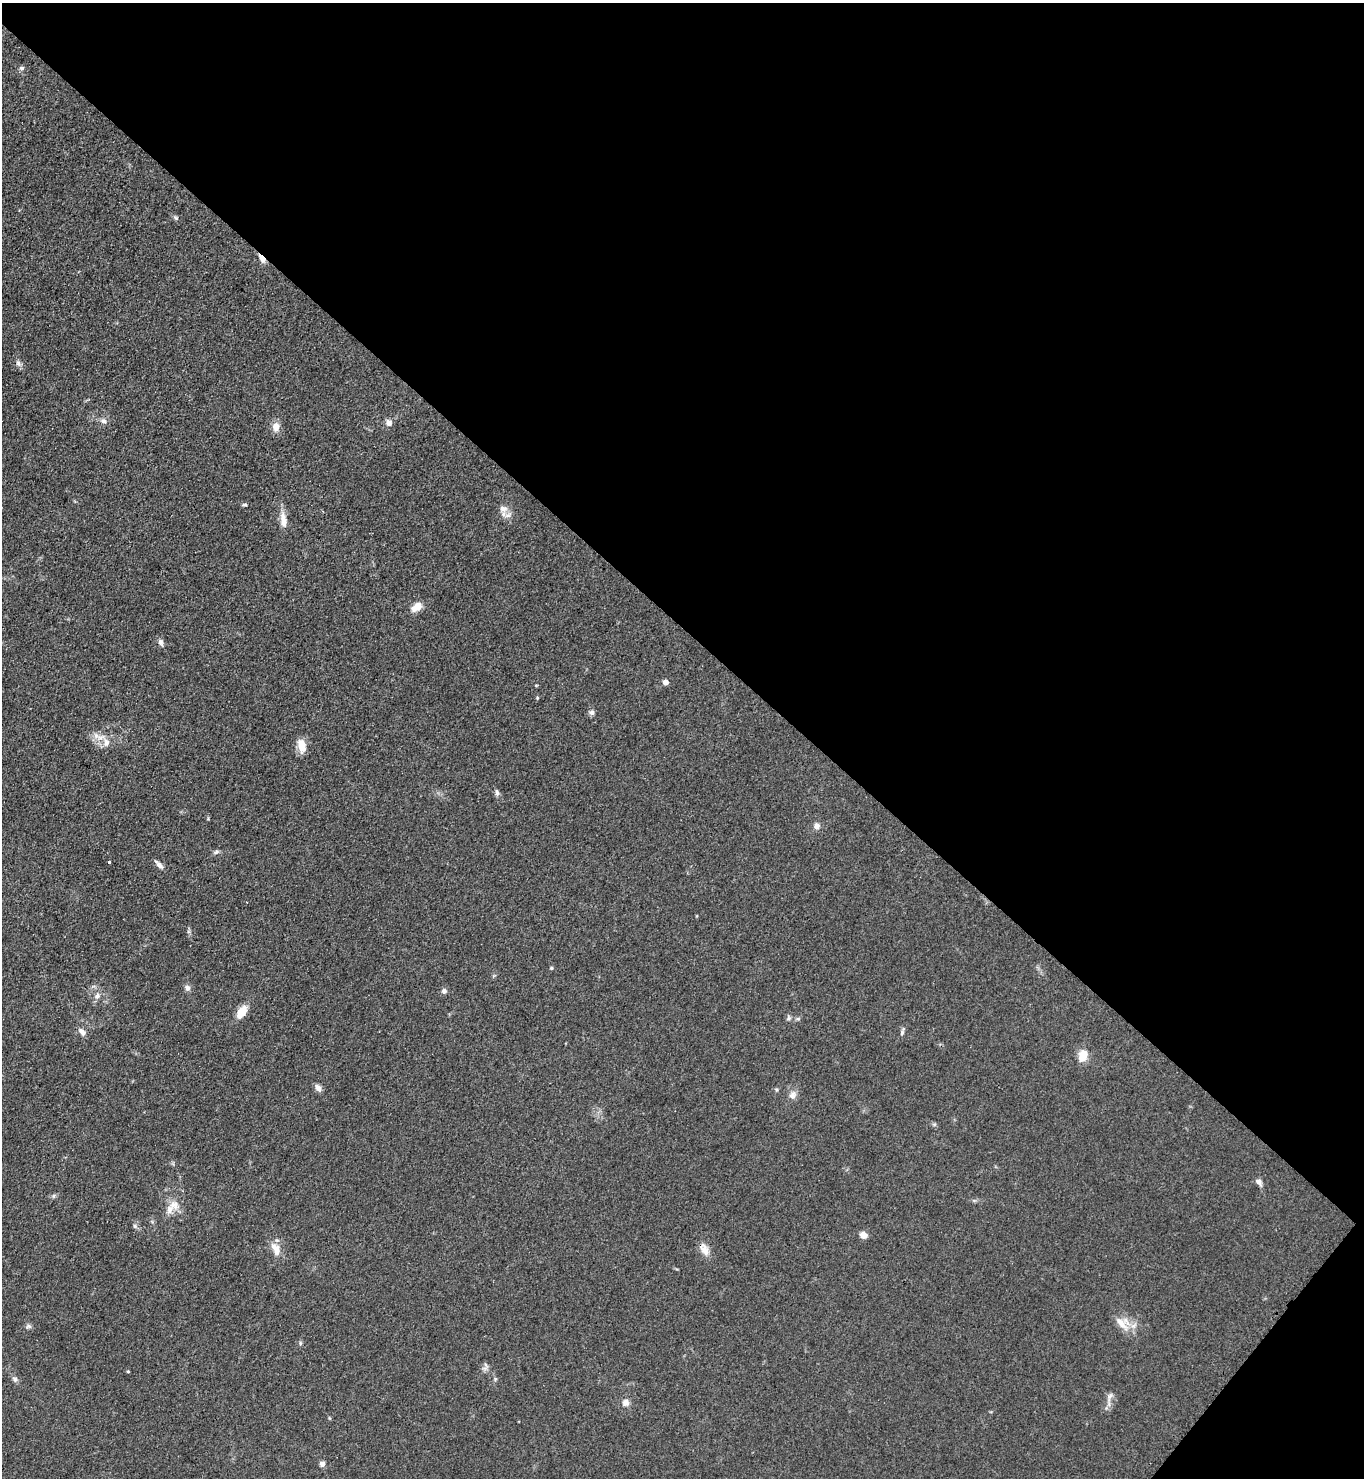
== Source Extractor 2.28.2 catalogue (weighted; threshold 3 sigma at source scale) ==
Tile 8 of 4 x 4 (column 4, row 2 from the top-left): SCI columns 4460-5821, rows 3018-4493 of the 6052 x 6034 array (HDU 1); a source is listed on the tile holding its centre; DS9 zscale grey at full resolution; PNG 1366 x 1480 px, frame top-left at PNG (2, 3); no overlay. Shown black and unused: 44% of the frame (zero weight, under 3 of 4 exposures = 7% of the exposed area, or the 3 px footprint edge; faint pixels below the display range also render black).
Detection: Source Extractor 2.28.2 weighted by HDU 2 'WHT'; one run over the whole footprint, this tile lists its part. Background 0.0831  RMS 0.0073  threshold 0.033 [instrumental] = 3 sigma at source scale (4.5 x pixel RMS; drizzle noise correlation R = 1.50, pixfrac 1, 0.05/0.05 arcsec/px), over >= 5 px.
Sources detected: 53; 2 inside a brighter listed object's ellipse — not listed separately; the other 51 listed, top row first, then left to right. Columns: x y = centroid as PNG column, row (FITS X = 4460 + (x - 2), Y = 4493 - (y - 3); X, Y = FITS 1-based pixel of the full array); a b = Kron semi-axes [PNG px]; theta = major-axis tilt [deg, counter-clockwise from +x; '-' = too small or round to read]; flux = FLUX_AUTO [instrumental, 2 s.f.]
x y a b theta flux
22 68 6 5 - 1.7
176 218 6 4 -44 1.1
262 259 11 5 -52 4.7
18 363 8 6 -63 2.2
104 421 9 7 -29 3.2
389 423 9 8 - 3.5
276 427 12 8 -90 6.3
244 505 9 3 4 1.1
503 509 12 10 2 4.8
283 520 22 8 -83 7.3
417 607 13 8 38 7.8
161 642 9 6 -73 2.4
665 682 4 4 - 6.6
537 698 5 3 - 0.75
592 712 7 6 - 2.3
96 735 10 7 -47 4.4
106 743 12 9 86 5.5
302 746 18 10 -78 8.6
497 792 9 5 -79 2.1
817 826 8 8 - 3.6
216 852 8 5 27 1.6
109 862 3 3 - 3.2
159 865 13 5 -45 3.2
551 968 4 4 - 0.82
187 988 8 7 - 2.6
444 991 7 6 - 2.4
97 996 9 7 51 3.1
241 1012 14 8 57 11
789 1018 7 6 - 1.8
82 1032 11 7 -52 3.7
902 1033 9 4 72 1.7
1083 1055 15 10 70 9.5
318 1088 12 6 -55 3
792 1095 13 9 78 4.4
1259 1182 10 6 -48 3
54 1196 6 4 89 1.1
174 1205 16 13 -27 8.3
135 1226 6 5 - 1.6
863 1235 7 6 - 5.4
276 1249 20 10 -64 7.9
704 1249 19 10 -60 6.7
1122 1324 25 10 -50 10
28 1326 8 6 1 1.8
300 1343 6 4 89 1.1
486 1365 7 4 -71 1.5
128 1371 3 3 - 0.71
15 1379 8 7 - 2.4
495 1379 5 4 - 1
1110 1396 10 5 60 2.6
625 1403 9 9 - 4.3
322 1464 6 5 - 3.2
Overlapping masked pixels (flux is a lower limit): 1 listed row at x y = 262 259